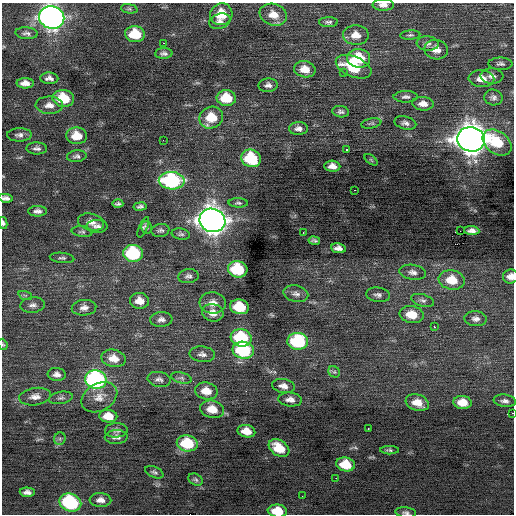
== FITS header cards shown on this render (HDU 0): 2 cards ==
NAXIS1  =                  512 / Axis length
NAXIS2  =                  512 / Axis length

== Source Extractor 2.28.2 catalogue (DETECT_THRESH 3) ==
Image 512 x 512 px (HDU 0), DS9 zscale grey, 1 PNG px = 1 image px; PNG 516 x 516 px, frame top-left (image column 1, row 512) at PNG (2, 3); each listed source drawn as its Kron ellipse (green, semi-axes under 4 px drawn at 4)
Background 0.0081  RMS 0.83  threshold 2.5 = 3 sigma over >= 5 px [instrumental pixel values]
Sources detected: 130; all 130 listed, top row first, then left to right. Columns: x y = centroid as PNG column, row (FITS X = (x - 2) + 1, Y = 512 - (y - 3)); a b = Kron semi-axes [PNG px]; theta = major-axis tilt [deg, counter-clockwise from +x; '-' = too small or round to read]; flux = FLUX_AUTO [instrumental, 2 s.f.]
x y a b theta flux
383 5 10 6 -2 280
129 9 8 4 -7 110
221 14 11 10 - 1300
273 15 14 10 -18 700
52 18 13 11 -18 34000
220 21 11 7 18 310
328 22 9 5 1 140
26 33 11 6 -5 190
135 34 10 8 -5 1700
356 35 13 10 -2 610
410 35 10 4 4 120
163 43 2 2 - 260
428 43 11 7 -4 240
436 50 12 9 -12 520
164 53 9 5 1 170
359 58 11 9 -6 2000
500 64 12 6 -1 170
354 67 19 10 -23 2300
305 69 11 8 -11 710
343 73 3 2 - 160
492 76 11 7 -3 270
49 78 9 5 -3 240
481 79 13 8 -3 590
25 83 8 5 0 360
268 85 9 6 3 240
406 97 12 5 0 190
493 97 9 8 - 210
63 98 11 8 -8 2100
226 98 10 8 -4 1800
423 104 11 7 -4 380
49 105 13 8 -2 430
341 112 8 5 -8 160
211 118 12 10 29 1500
371 123 10 5 11 130
405 123 11 6 -15 220
298 129 9 6 2 270
19 135 12 6 1 230
77 136 10 8 -5 990
471 139 14 12 -13 83000
163 140 2 2 - 76
497 142 16 11 -36 1900
37 148 10 6 -2 200
346 150 3 3 - 320
77 156 10 6 7 160
251 158 10 8 -25 2800
371 160 7 4 -38 70
332 166 8 5 -5 370
172 181 13 9 -3 7000
354 190 3 2 - 190
6 198 7 4 -7 210
238 203 10 4 -2 120
118 204 5 3 - 110
140 207 6 4 9 150
37 211 9 5 0 230
212 220 13 11 -19 62000
91 222 13 8 -13 410
3 223 6 4 -79 150
97 226 10 6 1 220
143 227 11 4 67 130
147 228 6 5 - 100
160 230 9 6 10 150
460 231 2 2 - 26
472 231 7 4 -3 260
82 232 10 5 -8 130
303 232 3 2 - 97
181 234 9 5 -9 140
314 240 6 3 -9 98
338 248 7 5 -8 260
133 253 10 8 -10 4500
62 258 12 5 -5 150
238 269 10 8 -15 3000
413 272 13 7 -9 310
188 276 10 7 7 210
511 276 7 7 - 380
452 280 13 9 -9 1200
296 294 12 8 -13 270
25 295 7 4 -18 100
378 295 12 7 -7 220
422 300 12 6 -16 180
139 301 9 8 - 560
213 303 13 10 -5 470
33 305 12 7 6 260
239 307 9 7 -12 1800
84 308 12 8 6 310
213 313 11 8 -15 490
412 314 12 8 -8 980
161 319 11 7 4 250
476 319 11 7 -6 270
434 327 3 2 - 180
241 338 10 8 -15 3400
298 341 10 8 -5 4600
3 344 6 4 -69 74
243 350 11 8 -10 4600
202 354 13 8 -6 270
114 358 12 8 -12 660
334 372 6 5 - 100
57 374 9 6 -5 260
181 378 10 5 -15 160
159 379 11 7 -10 230
96 380 11 9 -11 10000
283 386 11 7 -11 350
206 391 11 8 -10 730
35 397 16 8 8 410
99 397 19 13 30 690
61 398 12 6 10 180
290 400 12 7 -5 350
505 401 11 6 -8 220
463 402 9 6 -5 840
417 403 12 8 -18 680
212 409 12 8 -13 870
512 413 3 2 - 53
108 416 9 6 -5 780
368 429 3 2 - 320
116 430 11 7 5 210
246 431 9 6 -12 650
116 437 11 7 1 280
60 439 6 5 - 110
187 443 10 8 -10 2400
279 448 11 7 -33 1200
390 450 9 4 -1 100
345 464 9 7 -11 1300
154 472 9 5 -23 140
336 478 2 2 - 130
196 480 7 5 -26 120
27 492 7 4 -2 230
302 496 2 2 - 62
100 500 11 7 -2 360
70 503 11 8 -22 5400
277 511 10 6 -6 1300
406 513 10 5 -7 170
At the frame edge (FLAGS 8, measured only in part): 9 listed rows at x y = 383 5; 52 18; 6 198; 3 223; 511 276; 3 344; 512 413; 277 511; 406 513